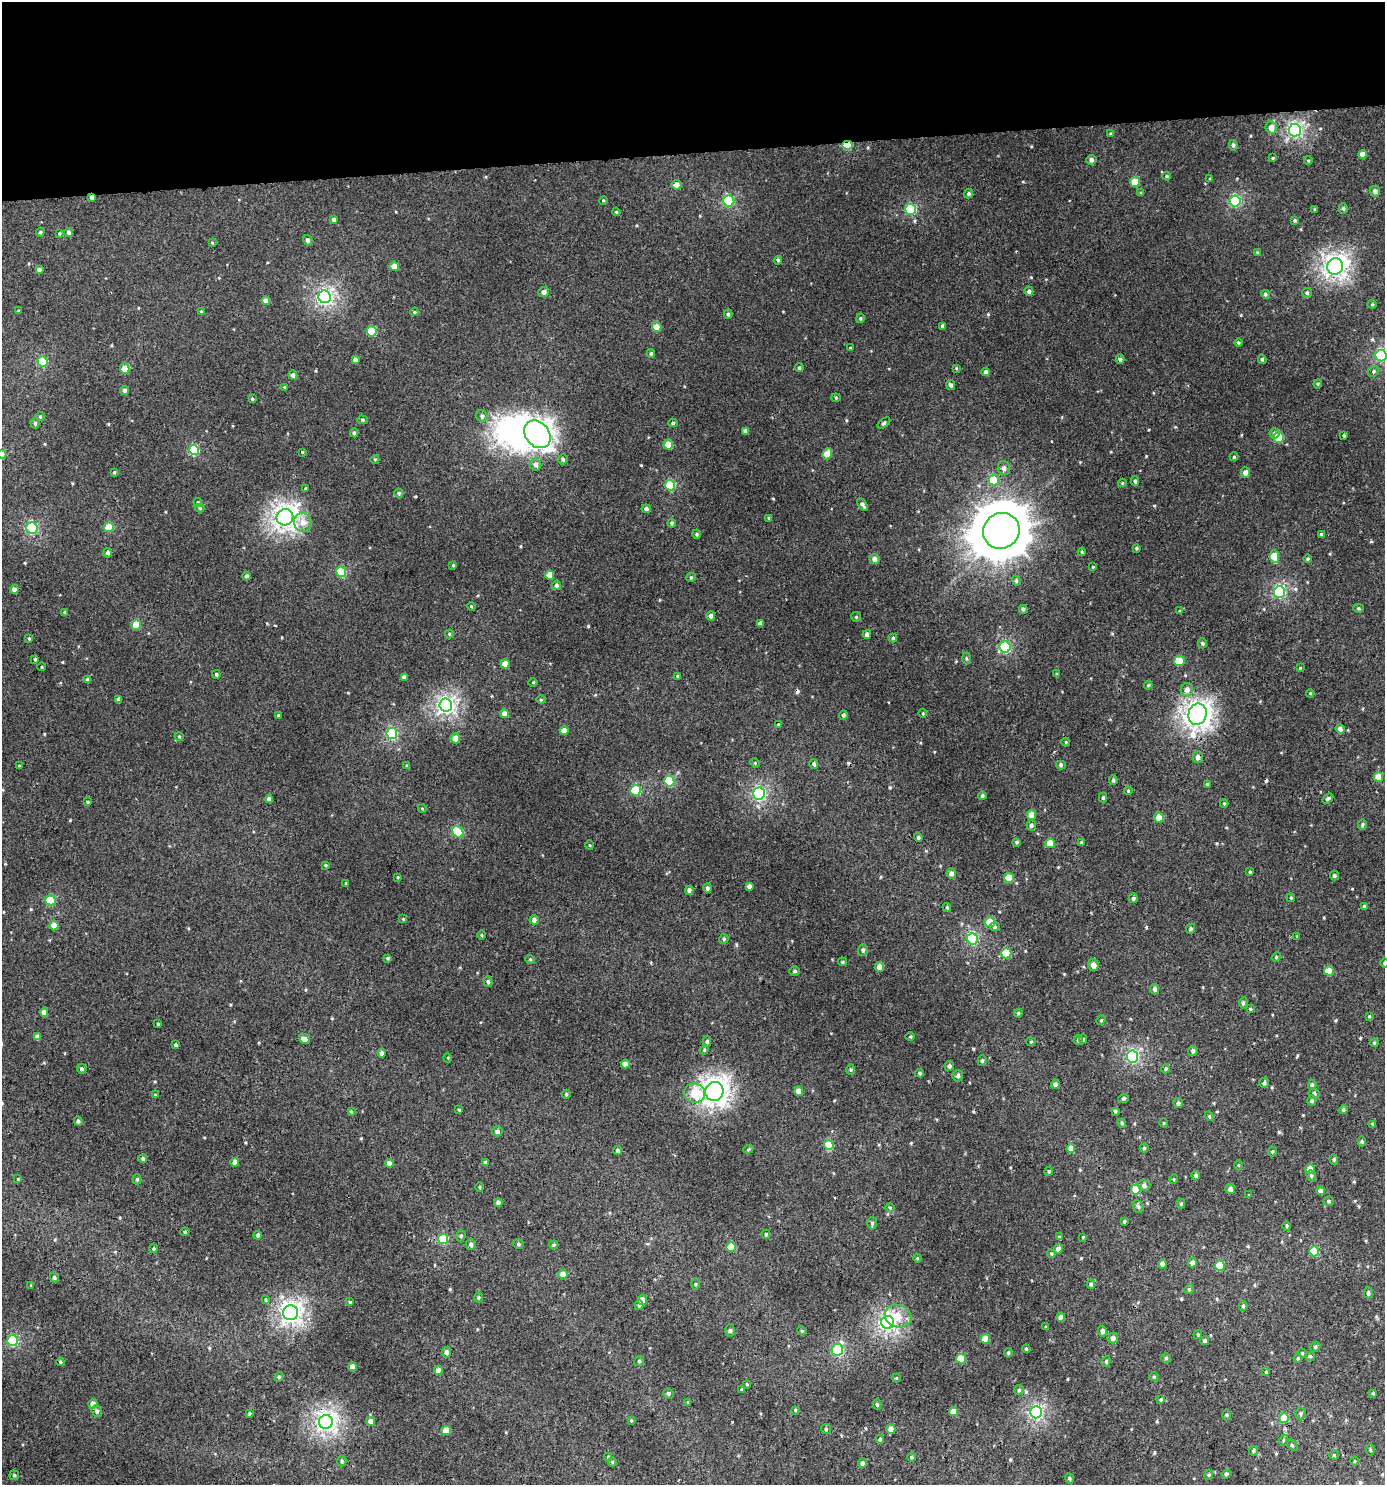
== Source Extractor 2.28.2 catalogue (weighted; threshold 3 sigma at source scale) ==
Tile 2 of 3 x 3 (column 2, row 1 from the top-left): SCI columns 1389-2771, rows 2971-4453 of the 4199 x 4457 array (HDU 1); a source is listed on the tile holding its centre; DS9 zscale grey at full resolution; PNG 1387 x 1487 px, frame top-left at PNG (2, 2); each listed source drawn as its Kron ellipse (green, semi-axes under 4 px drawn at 4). Shown black and unused: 10% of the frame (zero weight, under 3 of 4 exposures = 1% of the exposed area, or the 3 px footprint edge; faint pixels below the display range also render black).
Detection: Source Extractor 2.28.2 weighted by HDU 2 'WHT'; one run over the whole footprint, this tile lists its part. Background 0.00555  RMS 0.0031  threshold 0.0141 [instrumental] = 3 sigma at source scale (4.5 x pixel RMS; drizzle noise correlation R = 1.50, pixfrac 1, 0.0396/0.0396 arcsec/px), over >= 5 px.
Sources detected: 435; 1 inside a brighter object's white glare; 3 cosmic-ray / hot-pixel residue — neither listed nor drawn; the other 431 listed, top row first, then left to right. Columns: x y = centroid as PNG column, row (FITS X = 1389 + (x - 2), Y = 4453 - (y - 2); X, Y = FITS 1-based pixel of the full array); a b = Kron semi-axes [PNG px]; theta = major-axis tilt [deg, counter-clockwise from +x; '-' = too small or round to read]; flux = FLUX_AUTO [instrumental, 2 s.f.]
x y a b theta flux
1271 128 6 5 - 2.2
1295 130 6 6 - 52
1111 134 4 4 - 0.39
847 145 5 4 - 12
1233 145 5 4 - 0.67
1363 154 4 4 - 2.4
1273 158 4 3 - 0.24
1091 160 5 5 - 0.93
1308 160 4 3 - 0.28
1167 176 4 3 - 0.39
1210 179 3 3 - 0.26
1135 182 5 5 - 6.5
676 185 5 4 - 1.9
1375 191 5 5 - 1
1141 193 4 4 - 0.47
969 194 5 4 - 0.69
92 197 4 3 - 1
603 200 4 3 - 0.26
729 201 5 5 - 21
1235 201 5 5 - 26
910 209 5 5 - 18
1315 209 3 3 - 0.37
1343 209 5 4 - 0.46
616 212 4 3 - 0.31
334 220 4 4 - 0.9
1295 220 4 4 - 0.39
40 232 4 4 - 0.42
69 232 4 4 - 0.64
59 233 3 3 - 0.31
308 240 5 4 - 0.79
212 243 4 3 - 0.27
1257 252 3 3 - 0.25
778 260 4 3 - 0.42
394 266 5 4 - 2.6
1335 266 8 8 - 120
39 269 4 3 - 0.65
1029 291 4 4 - 0.87
544 292 5 5 - 1.2
1307 293 5 5 - 0.54
1265 294 4 4 - 0.57
325 297 6 6 - 63
266 301 4 4 - 1.6
1372 304 4 4 - 0.34
18 311 3 3 - 0.25
201 312 4 4 - 0.3
414 312 4 3 - 0.39
728 314 4 4 - 0.52
860 318 5 4 - 0.44
943 326 4 3 - 0.74
657 327 5 4 - 3.8
372 331 5 5 - 10
1238 342 4 4 - 0.42
850 348 4 3 - 0.25
651 354 4 3 - 0.44
1381 356 5 5 - 26
1120 359 5 4 - 0.56
1262 359 4 3 - 0.5
355 360 4 3 - 1.1
42 362 5 5 - 12
799 368 4 3 - 0.42
956 368 4 3 - 0.28
125 369 5 4 - 4.2
1373 371 6 5 - 0.48
986 372 4 4 - 0.82
293 375 4 4 - 0.95
1318 384 4 4 - 0.33
951 385 5 4 - 0.76
284 387 4 4 - 0.34
124 390 4 4 - 0.88
836 398 4 4 - 0.32
252 399 4 3 - 0.45
40 416 5 3 - 0.32
482 416 6 5 - 0.77
363 420 5 4 - 0.46
35 423 5 4 - 0.48
673 423 5 4 - 0.46
884 423 7 4 36 0.55
746 431 4 4 - 1.6
354 433 4 4 - 0.53
537 434 15 11 -50 180
1275 434 5 5 - 1.1
1344 436 4 3 - 0.33
1279 437 5 5 - 8.2
668 445 5 4 - 5.5
194 450 5 5 - 15
302 452 3 3 - 0.29
2 454 4 4 - 2.8
827 454 6 4 65 4
1234 457 4 4 - 0.29
375 459 4 3 - 0.28
563 459 5 4 - 0.61
536 464 6 6 - 1.2
1004 468 7 6 - 1.3
114 472 3 3 - 0.39
1245 473 5 5 - 1.3
994 480 5 5 - 10
1135 481 5 4 - 0.44
1122 483 4 4 - 0.32
670 485 5 5 - 15
306 489 3 3 - 0.41
399 493 4 4 - 0.56
198 502 4 3 - 0.4
863 505 7 4 -55 0.79
200 508 4 4 - 0.51
646 509 4 4 - 0.82
285 517 8 8 - 130
769 518 4 3 - 0.32
303 522 9 8 - 2.4
672 523 4 4 - 0.48
109 527 5 4 - 7.4
32 528 6 5 - 26
1001 531 18 17 - 1400
697 534 4 4 - 0.36
1321 534 4 3 - 0.43
1136 548 4 3 - 0.39
1082 552 4 4 - 0.31
108 553 5 4 - 0.86
1274 557 6 5 - 5.8
875 559 5 5 - 1.6
1308 559 4 4 - 0.4
453 565 4 4 - 0.28
1093 567 3 3 - 0.24
341 572 5 5 - 13
550 575 5 4 - 4.2
246 576 4 4 - 0.62
691 577 5 4 - 0.38
1016 581 5 4 - 0.4
556 585 5 4 - 0.76
14 589 4 4 - 1.6
1279 592 6 5 - 30
471 606 4 3 - 0.27
1358 608 5 4 - 0.4
1023 609 4 4 - 0.65
1180 611 4 4 - 0.31
65 612 4 3 - 0.38
711 616 5 4 - 0.9
856 617 5 4 - 0.34
760 623 4 4 - 0.97
136 625 5 4 - 5.5
449 634 4 4 - 0.36
867 634 4 4 - 1.1
29 638 4 3 - 0.35
893 638 4 4 - 0.38
1202 643 5 4 - 0.43
1005 647 5 5 - 25
966 658 6 3 -89 0.36
35 659 3 2 - 0.32
1179 661 5 5 - 5.3
505 664 4 4 - 2.8
42 667 4 3 - 0.23
1300 668 3 3 - 0.22
216 674 4 4 - 0.53
1057 674 4 4 - 0.32
677 676 3 3 - 0.31
404 677 4 4 - 1.1
88 680 4 4 - 0.89
533 682 5 3 - 0.3
1148 685 4 4 - 0.38
1187 690 7 6 - 1.7
1310 693 4 3 - 0.26
119 699 4 4 - 1.4
541 700 5 3 - 0.28
446 705 6 6 - 80
504 713 5 4 - 1.8
923 713 4 3 - 0.25
1197 714 11 9 72 150
278 715 3 3 - 0.32
843 715 5 4 - 0.59
778 724 3 2 - 0.2
1340 729 5 4 - 1.1
564 730 4 4 - 2.6
392 733 5 5 - 22
179 736 4 3 - 0.25
455 738 5 4 - 3.1
1066 742 4 4 - 0.31
1198 757 5 5 - 1.4
755 763 5 4 - 0.31
814 764 5 4 - 0.68
1061 765 5 4 - 0.48
19 766 4 2 - 0.22
407 766 4 4 - 0.46
1378 777 5 4 - 4
1113 780 4 3 - 0.58
669 781 5 5 - 13
1207 784 3 3 - 0.29
636 790 5 5 - 13
1128 791 4 4 - 0.32
759 793 6 6 - 40
982 796 4 4 - 0.51
1103 798 5 4 - 0.38
1328 798 6 4 33 0.58
269 799 4 4 - 0.99
88 802 4 3 - 0.34
1224 803 4 4 - 0.34
422 808 4 3 - 0.24
1031 815 5 5 - 2.6
1159 817 5 5 - 3.4
1031 825 5 5 - 0.64
1362 825 5 4 - 0.45
458 832 6 5 - 15
918 837 4 4 - 0.56
1017 842 4 3 - 0.46
1081 842 3 3 - 0.33
1050 843 5 4 - 3.6
590 845 5 3 - 0.27
325 865 3 3 - 0.35
1250 872 4 4 - 0.37
951 873 5 5 - 1.3
1334 875 5 4 - 0.54
398 877 4 3 - 0.29
1009 878 5 5 - 7.4
346 883 4 3 - 0.26
749 886 4 4 - 0.93
707 888 5 4 - 0.55
689 890 4 4 - 1
1133 898 5 4 - 0.69
1291 898 4 3 - 0.27
50 900 5 5 - 11
1364 906 4 4 - 0.35
947 907 4 4 - 0.35
403 919 4 4 - 0.28
534 920 4 4 - 1.2
990 922 5 5 - 4.7
54 926 4 4 - 4
995 927 5 4 - 0.47
1191 929 5 4 - 0.49
481 935 5 3 - 0.29
1297 936 4 3 - 0.25
724 939 5 4 - 0.48
973 939 6 5 - 21
863 950 6 4 73 0.69
1006 953 5 5 - 10
1276 957 5 4 - 0.37
388 958 4 3 - 0.39
530 959 5 3 - 0.33
842 962 4 4 - 0.41
1384 963 5 3 - 0.34
1093 965 6 5 - 1.7
879 967 5 5 - 2
795 971 5 4 - 0.48
1329 971 5 4 - 4.8
488 982 5 4 - 0.54
1155 989 5 4 - 0.86
1243 1003 6 4 81 0.56
1250 1009 4 3 - 0.32
44 1012 4 4 - 1.6
1018 1013 4 4 - 0.39
1369 1016 3 3 - 0.29
1101 1020 5 3 - 0.31
158 1024 3 3 - 0.32
37 1037 4 4 - 1.6
910 1037 4 3 - 0.3
304 1039 5 4 - 2.3
1083 1039 5 4 - 0.49
1078 1040 5 4 - 0.39
707 1042 5 4 - 0.54
1031 1042 4 4 - 0.32
1374 1043 4 4 - 0.34
175 1045 4 3 - 0.61
704 1050 5 4 - 0.31
1193 1051 5 4 - 0.79
382 1053 4 4 - 1.2
1132 1056 6 6 - 40
448 1058 5 3 - 0.25
982 1061 5 4 - 0.46
625 1064 4 4 - 2.6
949 1066 5 4 - 0.62
82 1069 5 4 - 0.59
851 1069 5 4 - 0.41
1166 1069 4 4 - 0.41
920 1073 4 3 - 0.39
958 1076 5 5 - 0.76
1264 1083 5 4 - 0.62
1055 1084 4 4 - 0.88
1312 1085 5 4 - 0.57
714 1091 9 9 - 150
799 1091 4 4 - 2.7
694 1093 11 9 -6 7.1
566 1094 4 4 - 0.38
1314 1094 5 5 - 0.82
155 1095 3 3 - 0.29
1123 1098 5 4 - 0.48
1312 1101 5 4 - 0.5
1178 1103 5 5 - 0.61
459 1110 3 3 - 0.29
1343 1110 4 4 - 0.65
351 1111 3 3 - 0.28
1115 1111 4 4 - 0.39
1209 1116 5 4 - 0.36
78 1121 5 4 - 0.64
1122 1123 4 4 - 0.35
1164 1123 4 3 - 0.22
1372 1124 4 3 - 0.37
497 1131 5 5 - 0.77
1362 1141 5 4 - 0.41
829 1145 5 5 - 7.6
1144 1148 4 4 - 0.38
748 1149 5 4 - 0.37
1071 1149 4 4 - 2.7
618 1150 4 4 - 0.68
1272 1151 5 4 - 0.4
143 1159 4 4 - 0.48
1334 1159 5 4 - 0.44
235 1162 4 4 - 1.8
486 1162 4 4 - 0.54
389 1163 4 4 - 1.7
1238 1165 5 3 - 0.3
1310 1169 5 4 - 3
1049 1171 4 3 - 0.31
1196 1175 4 4 - 0.62
1311 1176 6 4 -70 0.51
18 1179 4 3 - 0.26
137 1179 5 4 - 0.44
1174 1179 5 3 - 0.29
1144 1186 6 5 - 1
480 1187 5 3 - 0.28
1230 1189 5 5 - 1.2
1136 1190 5 5 - 8.6
1321 1191 4 4 - 1.9
1249 1195 3 3 - 0.21
1329 1201 5 4 - 0.49
498 1203 4 4 - 1.3
1181 1204 4 4 - 0.38
890 1207 5 3 - 0.32
1138 1207 6 5 - 0.57
1124 1221 4 3 - 0.43
872 1223 6 5 - 0.5
1287 1226 5 3 - 0.36
185 1232 5 4 - 0.41
766 1234 4 4 - 0.38
258 1235 4 4 - 0.82
461 1236 6 4 68 0.48
1059 1237 4 3 - 0.39
1083 1237 4 3 - 0.26
443 1239 5 5 - 11
518 1244 5 4 - 0.56
471 1245 5 5 - 0.75
554 1245 5 4 - 0.37
731 1247 5 4 - 6.4
154 1249 4 4 - 0.39
1058 1249 5 4 - 1.4
1314 1251 5 5 - 9.2
1051 1254 4 4 - 0.37
917 1258 4 3 - 0.3
1192 1262 5 4 - 1.3
1162 1264 4 4 - 1.3
1220 1265 5 5 - 9.1
563 1274 5 4 - 3.3
54 1277 5 4 - 0.53
695 1284 5 3 - 0.34
1091 1284 4 4 - 0.51
31 1285 4 4 - 0.28
1189 1289 5 4 - 0.4
1368 1293 5 4 - 0.66
479 1298 5 3 - 0.32
266 1300 4 3 - 0.35
642 1300 5 4 - 2.4
350 1302 4 3 - 0.33
639 1305 5 3 - 0.5
1243 1306 5 4 - 0.47
291 1313 7 7 - 99
898 1316 13 11 -20 4.3
1061 1317 4 4 - 1.9
888 1322 6 6 - 76
1046 1327 4 3 - 0.34
730 1331 6 5 - 0.59
802 1331 5 3 - 0.31
1102 1331 5 4 - 0.92
1198 1335 4 4 - 0.37
1113 1338 5 5 - 1.2
985 1339 5 5 - 3.6
12 1341 5 5 - 20
1205 1341 4 4 - 0.56
1315 1347 5 4 - 0.53
1026 1349 4 3 - 0.37
837 1350 6 5 - 26
447 1352 5 4 - 0.93
1008 1353 5 4 - 0.42
1302 1353 5 4 - 0.38
1310 1356 5 4 - 0.38
1166 1358 5 5 - 0.44
1298 1358 4 4 - 0.35
961 1359 5 5 - 7.2
639 1361 5 5 - 0.49
1106 1361 5 4 - 0.47
60 1362 4 3 - 0.41
352 1367 4 4 - 2.1
438 1370 4 4 - 2
1266 1372 4 4 - 0.31
279 1377 5 4 - 0.4
1154 1377 4 4 - 0.34
896 1378 4 4 - 0.28
747 1384 4 3 - 0.28
742 1389 4 3 - 0.29
1019 1390 5 5 - 0.46
668 1393 5 5 - 0.63
1373 1393 4 3 - 0.35
1161 1399 4 3 - 0.33
688 1402 4 3 - 0.27
93 1404 5 4 - 1.8
877 1404 5 4 - 0.45
795 1410 4 3 - 0.35
97 1411 6 5 - 0.72
954 1412 4 4 - 3.5
1036 1412 6 6 - 49
249 1413 4 3 - 0.37
1301 1413 6 5 - 0.57
1227 1415 5 3 - 0.38
1284 1418 5 5 - 6.4
631 1420 4 3 - 0.31
371 1421 4 4 - 2.3
326 1422 7 7 - 90
826 1429 5 5 - 0.44
891 1429 5 4 - 1.9
446 1431 4 4 - 3.9
880 1439 4 4 - 0.47
1284 1440 5 3 - 0.31
1292 1445 6 4 -45 0.41
1370 1450 5 3 - 0.33
1253 1451 5 4 - 0.52
1334 1455 5 4 - 0.45
608 1457 4 4 - 0.34
912 1457 5 3 - 0.33
342 1461 5 5 - 0.42
1354 1461 5 3 - 0.29
612 1462 4 4 - 0.37
862 1463 5 4 - 0.97
1226 1474 4 4 - 0.65
14 1475 5 4 - 0.4
1209 1475 5 4 - 0.41
1070 1479 5 4 - 0.39
Overlapping masked pixels (flux is a lower limit): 3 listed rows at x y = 847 145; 92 197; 1198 757
Isophote crosses this tile's border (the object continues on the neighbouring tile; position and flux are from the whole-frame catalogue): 3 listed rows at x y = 1381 356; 2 454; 1384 963
Unlisted compact peaks at least as high as the median listed source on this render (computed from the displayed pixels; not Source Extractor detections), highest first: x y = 588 626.